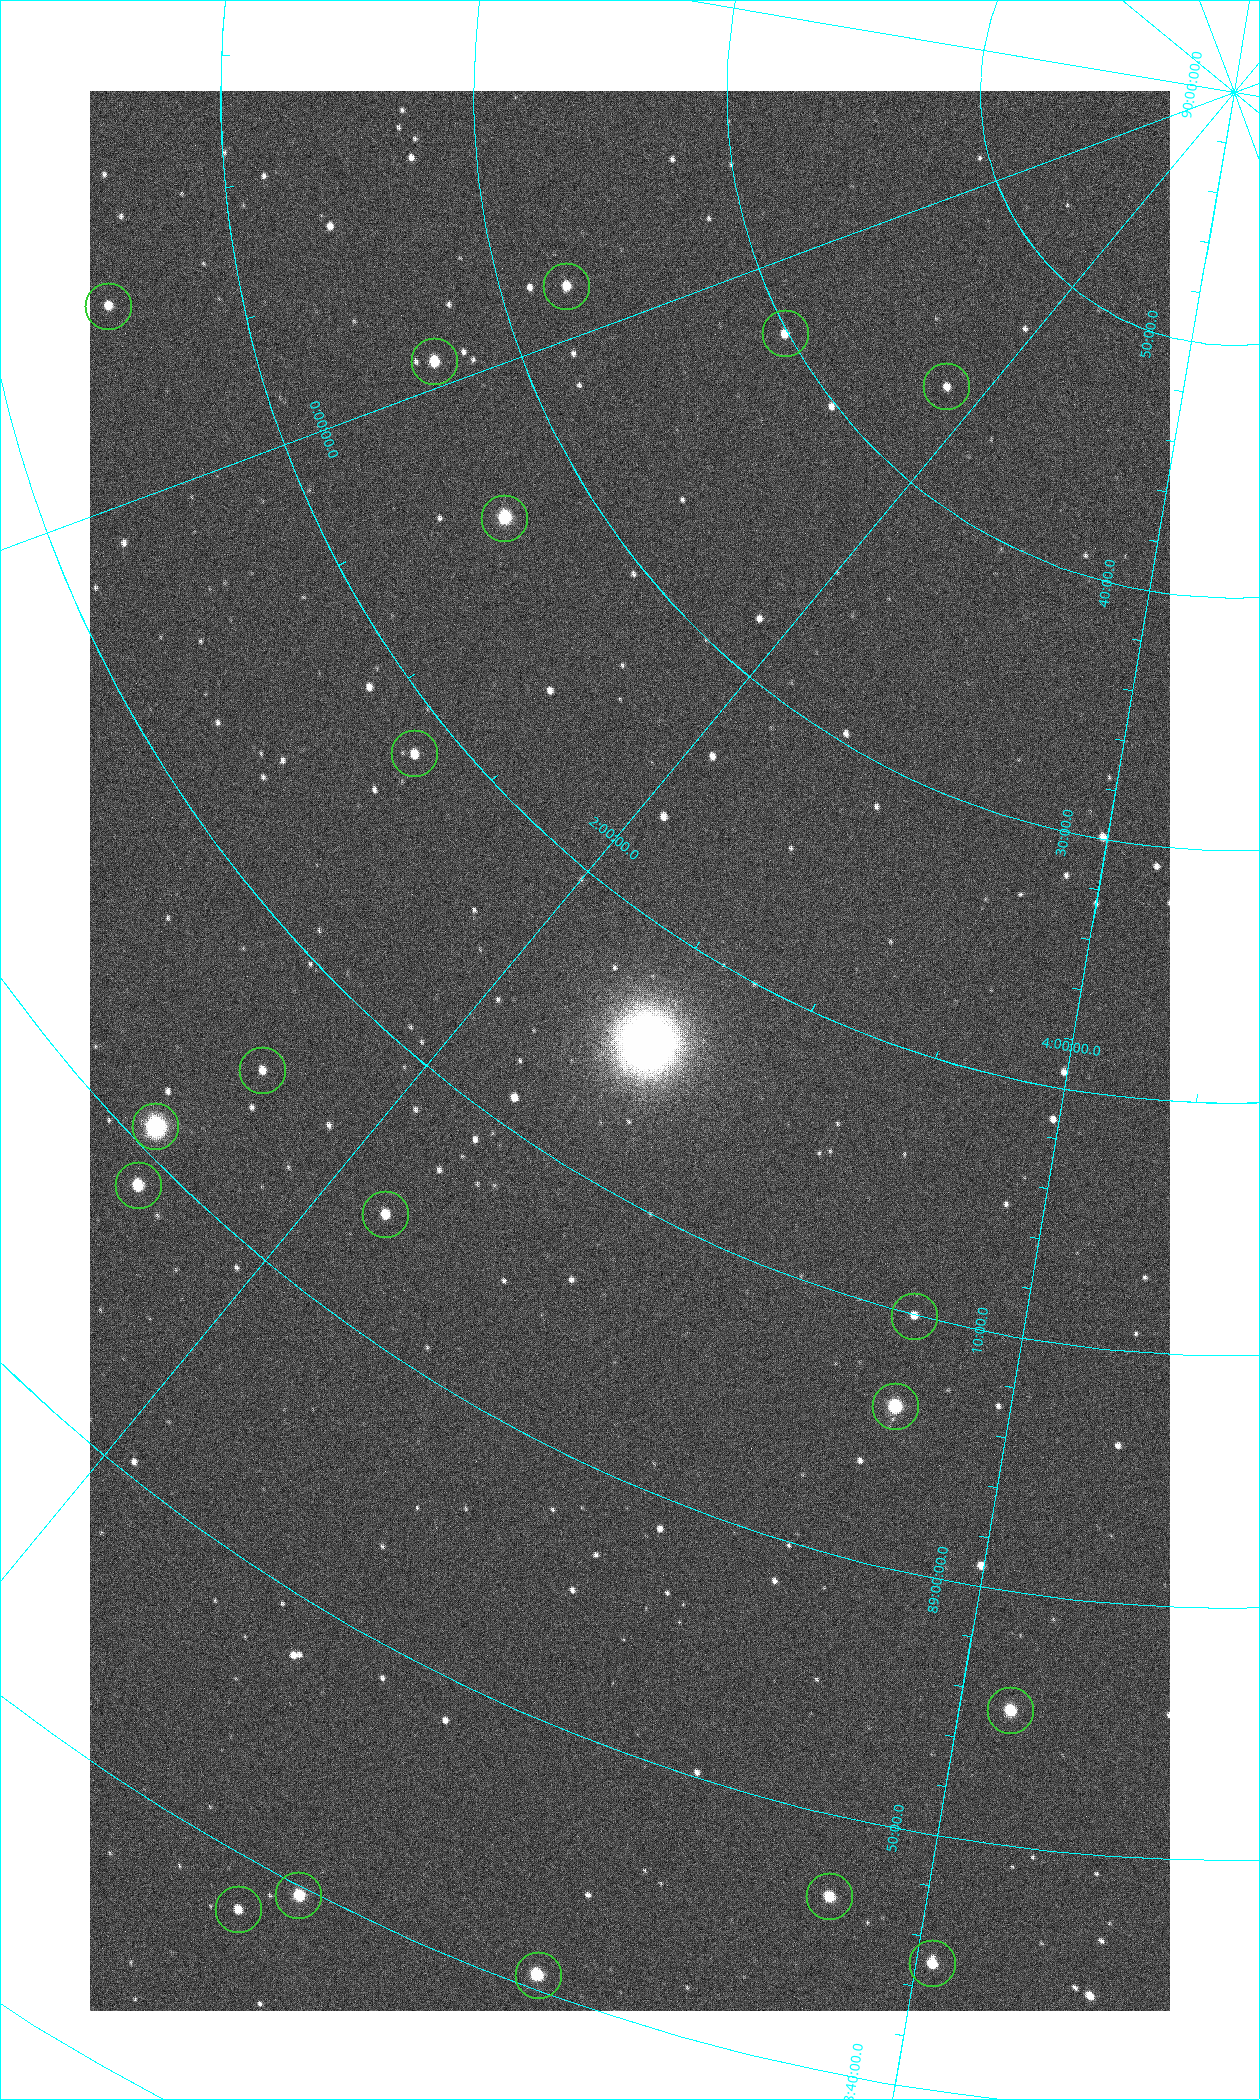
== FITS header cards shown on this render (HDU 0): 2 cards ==
NAXIS1  =                 1080 / length of data axis 1
NAXIS2  =                 1920 / length of data axis 2

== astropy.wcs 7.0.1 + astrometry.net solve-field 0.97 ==
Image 1080 x 1920 px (HDU 0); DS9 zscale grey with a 90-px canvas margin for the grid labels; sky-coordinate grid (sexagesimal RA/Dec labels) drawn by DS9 from the SOLVED WCS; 19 Tycho-2 reference stars matched to detected sources circled (green)
Header WCS: none
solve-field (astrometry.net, Tycho-2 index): SOLVED blind (the file carries no WCS)
Solved WCS: RA---TAN-SIP/DEC--TAN-SIP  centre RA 02:29:49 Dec +89:15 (37.46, +89.25 deg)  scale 2.37 arcsec/px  FOV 42.7' x 76.0'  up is -32 deg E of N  parity flipped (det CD > 0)
(file carries no celestial WCS; the grid is the blind solution)
Tycho-2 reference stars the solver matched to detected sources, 19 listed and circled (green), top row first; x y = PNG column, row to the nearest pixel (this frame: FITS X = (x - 90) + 1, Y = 1920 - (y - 91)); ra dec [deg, ICRS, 3 dp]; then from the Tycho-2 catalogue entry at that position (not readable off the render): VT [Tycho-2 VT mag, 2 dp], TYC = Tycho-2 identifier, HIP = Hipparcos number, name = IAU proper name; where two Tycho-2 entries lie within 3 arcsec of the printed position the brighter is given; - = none
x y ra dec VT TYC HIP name
566 286 355.808 +89.543 10.14 4662-135-1 - -
108 306 350.364 +89.246 10.36 4662-120-1 - -
785 333 7.906 +89.665 10.51 4627-6-1 - -
434 361 358.236 +89.445 9.52 4662-45-1 - -
946 386 25.399 +89.729 11.04 4627-64-1 - -
504 518 9.931 +89.444 8.22 4627-49-1 3128 -
414 753 18.559 +89.307 10.52 4627-75-1 - -
262 1070 24.867 +89.092 10.76 4627-125-1 - -
155 1126 23.461 +89.016 6.47 4627-259-1 7283 -
138 1185 24.587 +88.980 9.00 4627-86-1 - -
385 1214 32.549 +89.073 9.84 4628-149-1 - -
914 1316 55.017 +89.166 11.19 4628-70-1 - -
895 1406 55.225 +89.105 8.15 4628-68-1 17195 -
1010 1710 61.773 +88.923 8.88 4629-92-1 - -
298 1895 42.246 +88.661 8.90 4628-20-1 - -
829 1896 57.015 +88.780 9.32 4628-84-1 - -
238 1909 40.943 +88.634 10.89 4628-71-1 - -
932 1963 60.479 +88.750 9.70 4629-3-1 - -
538 1975 49.382 +88.676 8.64 4628-25-1 - -